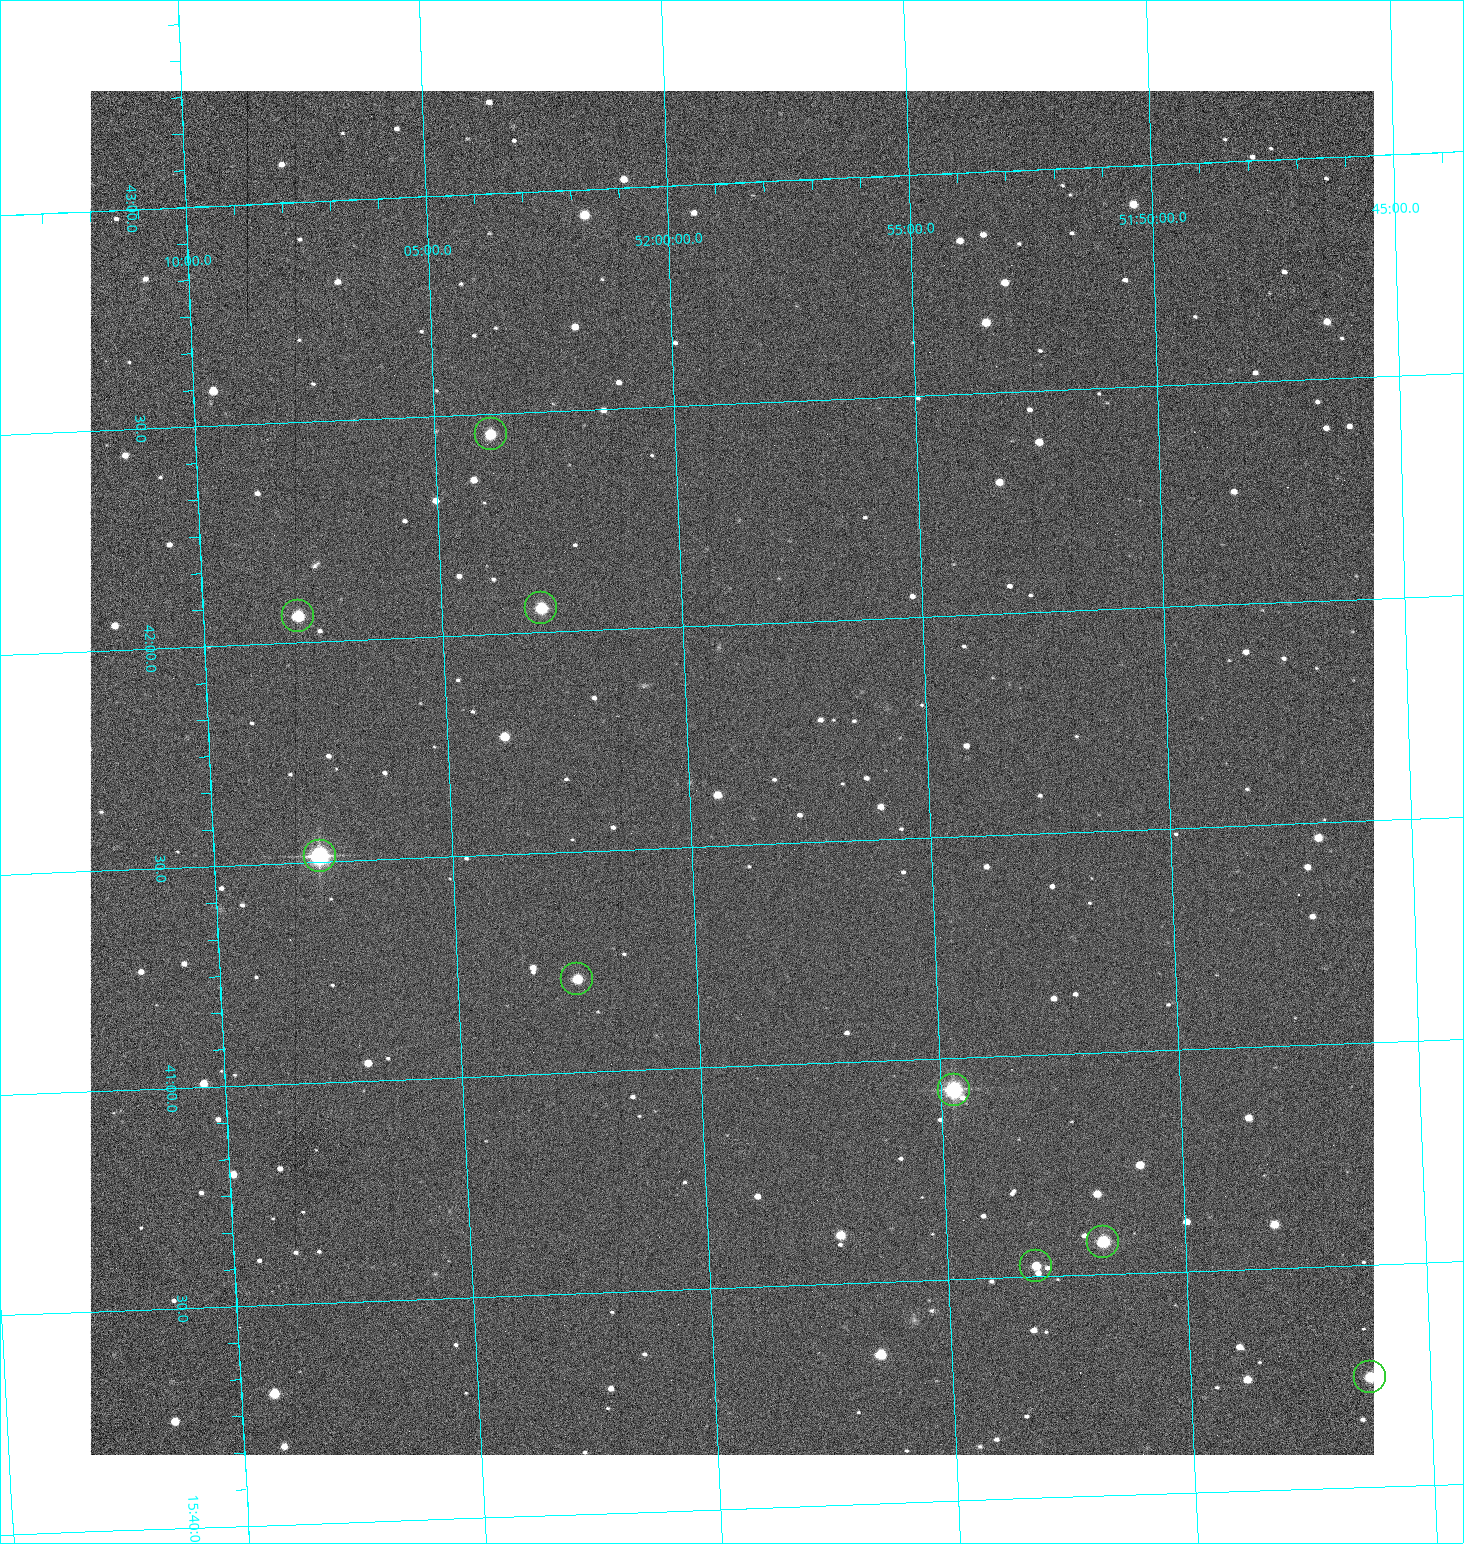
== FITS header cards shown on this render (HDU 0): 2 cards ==
NAXIS1  =                 1284 /fastest changing axis
NAXIS2  =                 1364 /next to fastest changing axis

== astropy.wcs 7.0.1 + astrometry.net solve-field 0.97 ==
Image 1284 x 1364 px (HDU 0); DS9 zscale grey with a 90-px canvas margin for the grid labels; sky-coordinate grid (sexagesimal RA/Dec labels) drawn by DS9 from the SOLVED WCS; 9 Tycho-2 reference stars matched to detected sources circled (green)
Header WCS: RA---TAN/DEC--TAN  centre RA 15:41:40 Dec +51:59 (235.42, +51.99 deg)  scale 1.26 arcsec/px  FOV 26.9' x 28.5'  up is +92 deg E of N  parity flipped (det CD > 0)
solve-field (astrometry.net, Tycho-2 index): VERIFIED the header's WCS against the Tycho-2 star catalogue (9 matches, 0 conflicts) and refined it, rather than solving blind
Solved WCS: RA---TAN-SIP/DEC--TAN-SIP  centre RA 15:41:40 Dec +51:59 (235.42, +51.98 deg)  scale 1.25 arcsec/px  FOV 26.8' x 28.5'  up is +92 deg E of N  parity flipped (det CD > 0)
The solver's refit moves the header's centre by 0.62 arcsec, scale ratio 0.9974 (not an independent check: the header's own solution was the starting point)
Tycho-2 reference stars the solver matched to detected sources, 9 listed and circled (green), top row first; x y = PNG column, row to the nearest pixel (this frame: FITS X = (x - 91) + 1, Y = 1364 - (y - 91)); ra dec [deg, ICRS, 3 dp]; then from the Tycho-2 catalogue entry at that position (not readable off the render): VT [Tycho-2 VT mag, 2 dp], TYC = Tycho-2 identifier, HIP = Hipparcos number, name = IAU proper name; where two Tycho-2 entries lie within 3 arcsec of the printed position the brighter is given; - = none
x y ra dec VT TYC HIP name
492 434 235.614 +52.064 11.61 3489-1132-1 - -
542 608 235.514 +52.049 11.19 3489-1407-1 - -
299 616 235.515 +52.133 11.12 3489-1380-1 - -
321 856 235.378 +52.130 9.31 3489-1322-1 76850 -
578 979 235.303 +52.042 11.52 3489-958-1 - -
955 1090 235.232 +51.912 9.59 3489-824-1 - -
1104 1242 235.143 +51.862 10.97 3489-1016-1 - -
1037 1266 235.131 +51.886 12.29 3489-908-1 - -
1371 1377 235.062 +51.771 11.53 3489-1453-1 - -